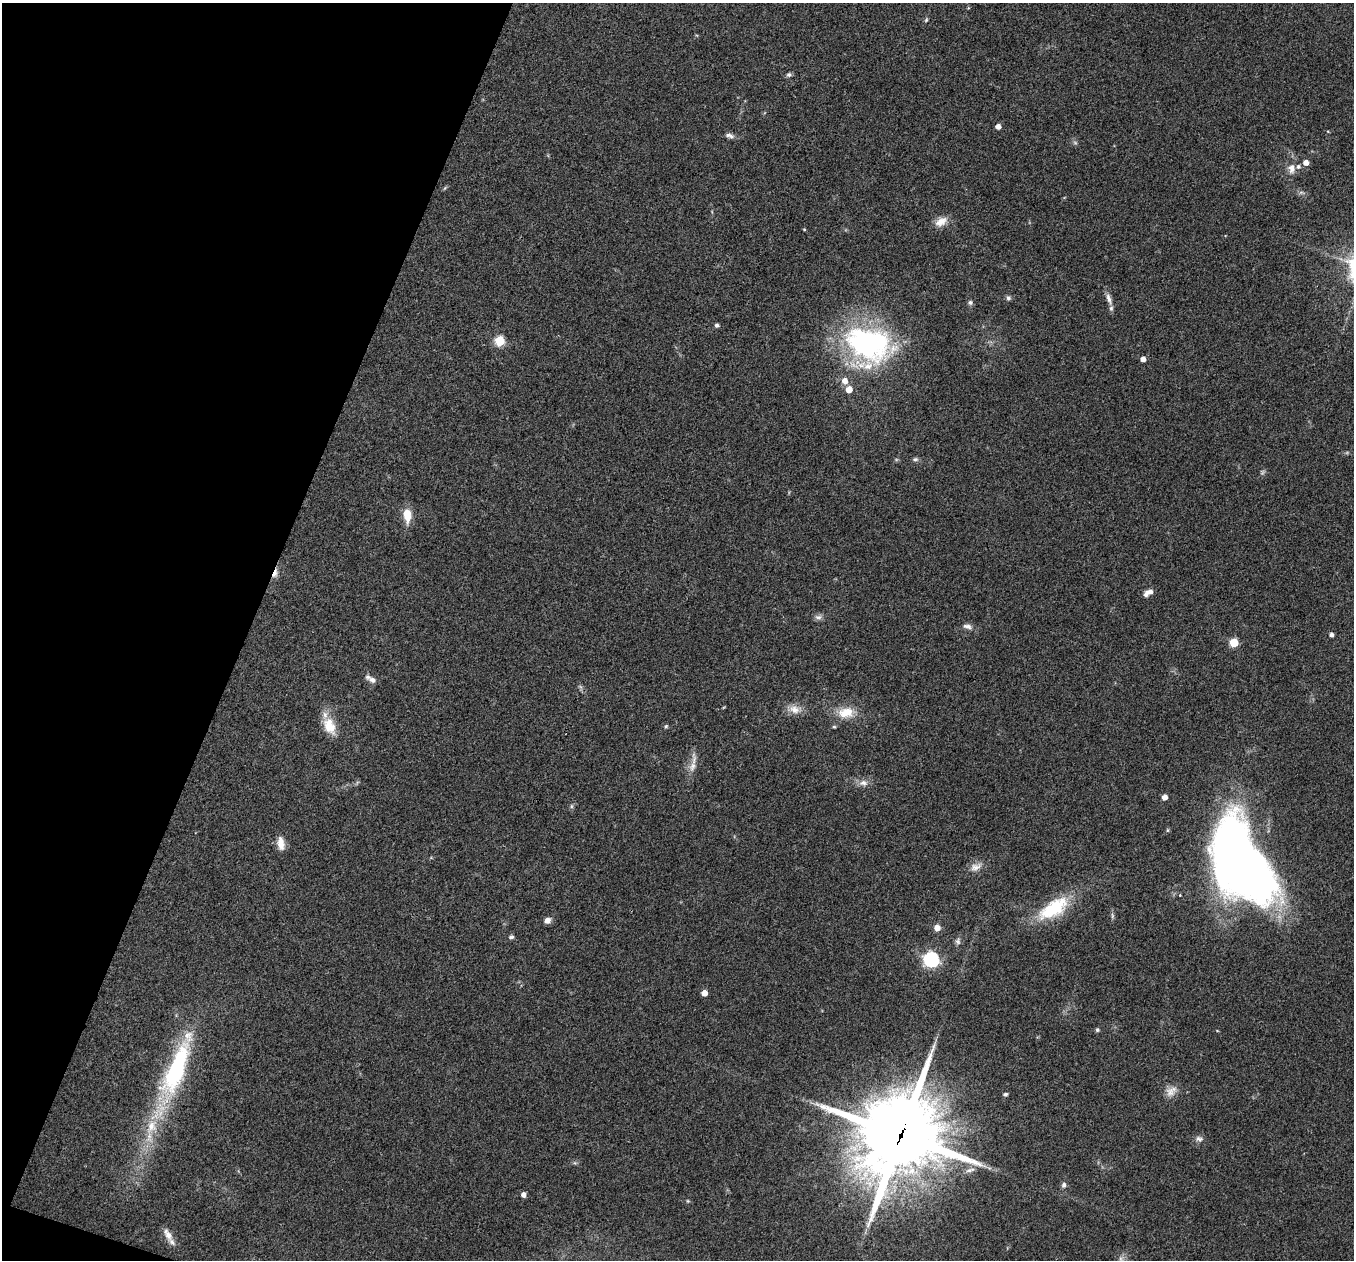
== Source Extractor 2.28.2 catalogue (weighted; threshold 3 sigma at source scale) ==
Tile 9 of 4 x 4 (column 1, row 3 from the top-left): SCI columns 3-1354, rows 1393-2650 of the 5418 x 5431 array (HDU 1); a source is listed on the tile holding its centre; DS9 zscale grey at full resolution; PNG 1356 x 1262 px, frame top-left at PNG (2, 3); no overlay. Shown black and unused: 19% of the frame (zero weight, under 3 of 4 exposures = <1% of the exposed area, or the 3 px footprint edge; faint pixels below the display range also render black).
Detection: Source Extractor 2.28.2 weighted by HDU 2 'WHT'; one run over the whole footprint, this tile lists its part. Background 0.079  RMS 0.0058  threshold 0.0261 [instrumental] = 3 sigma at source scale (4.5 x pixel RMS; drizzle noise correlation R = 1.50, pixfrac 1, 0.05/0.05 arcsec/px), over >= 5 px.
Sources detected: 61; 2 too faint to see at this stretch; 1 inside a brighter object's white glare — not listed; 2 inside a brighter listed object's ellipse — not listed separately; the other 56 listed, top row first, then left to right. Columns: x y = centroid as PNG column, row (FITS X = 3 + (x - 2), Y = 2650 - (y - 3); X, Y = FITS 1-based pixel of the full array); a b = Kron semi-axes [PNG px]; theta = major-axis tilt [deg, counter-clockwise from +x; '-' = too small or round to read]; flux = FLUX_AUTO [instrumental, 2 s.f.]
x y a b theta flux
926 20 6 4 46 0.73
789 74 7 6 - 1.3
998 127 4 4 - 3.9
730 136 13 6 -16 2.3
1306 163 5 5 - 4.4
1292 168 11 8 -88 4.4
941 222 18 11 33 5.9
804 229 3 3 - 0.53
1008 298 7 6 - 1.3
1109 299 19 6 -74 3.6
970 302 6 6 - 1.3
717 325 5 4 - 1.3
500 341 5 5 - 37
868 344 56 40 -20 120
1143 359 4 4 - 3.8
845 381 6 6 - 4.8
849 389 5 5 - 6.8
915 459 7 5 3 1.2
407 515 17 9 -86 9
275 573 13 5 70 3.4
1148 592 11 6 27 3.8
818 617 11 6 -7 2
967 626 13 6 -14 2.6
1331 635 4 4 - 2.5
1234 643 5 5 - 24
372 680 10 7 -32 2.9
794 709 15 11 -24 5.6
846 713 22 14 7 11
329 726 22 14 -66 12
666 726 5 5 - 0.8
834 727 6 4 0 0.7
692 766 15 8 72 4.4
863 783 13 8 -9 3.6
1165 797 4 4 - 4.6
571 806 6 4 89 0.93
281 843 17 8 -83 5.6
976 867 18 10 24 4.8
1249 870 68 52 -48 390
1053 908 43 19 33 31
1112 916 9 4 -82 1.2
547 920 7 6 - 3.3
937 928 7 7 - 4
511 937 7 5 0 1.1
958 941 9 6 -77 1.8
931 959 6 6 - 140
704 993 5 4 - 5.3
1097 1030 5 5 - 0.95
177 1068 84 22 69 84
1171 1091 17 11 38 5.2
1006 1094 5 5 - 1.1
901 1135 30 26 62 6000
1199 1139 11 7 -14 2.2
1064 1185 7 6 - 1.7
523 1195 5 5 - 2.8
688 1201 5 4 - 0.6
168 1234 20 8 -62 5.1
Overlapping masked pixels (flux is a lower limit): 2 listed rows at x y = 275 573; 901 1135